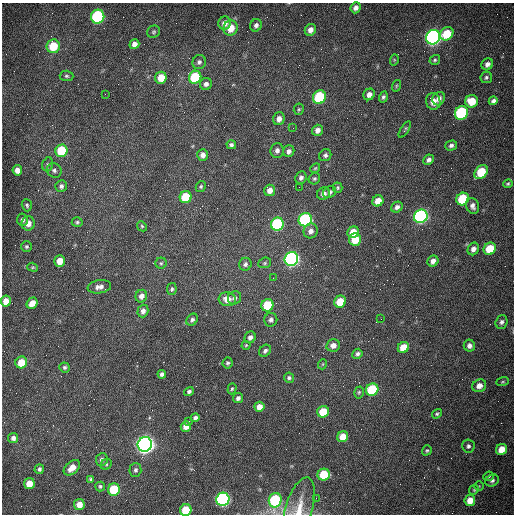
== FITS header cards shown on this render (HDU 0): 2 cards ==
NAXIS1  =                  512 /fastest changing axis
NAXIS2  =                  512 /next to fastest changing axis

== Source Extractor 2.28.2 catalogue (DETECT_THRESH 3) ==
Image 512 x 512 px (HDU 0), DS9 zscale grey, 1 PNG px = 1 image px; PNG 516 x 516 px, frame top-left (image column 1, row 512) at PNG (2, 3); each listed source drawn as its Kron ellipse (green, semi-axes under 4 px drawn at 4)
Background 1530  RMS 23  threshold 70.2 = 3 sigma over >= 5 px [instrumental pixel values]
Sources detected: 152; all 152 listed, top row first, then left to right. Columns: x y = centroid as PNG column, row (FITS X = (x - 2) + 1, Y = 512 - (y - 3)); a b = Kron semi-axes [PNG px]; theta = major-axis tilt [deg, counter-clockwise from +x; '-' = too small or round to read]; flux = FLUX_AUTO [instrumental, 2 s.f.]
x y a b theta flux
356 8 5 5 - 6.6e+03
98 17 7 6 - 2.2e+05
225 23 6 6 - 1.0e+04
256 25 6 5 - 5.3e+03
231 28 8 7 - 2.5e+04
310 30 6 5 - 8.7e+03
153 32 7 6 - 2.9e+03
447 34 7 6 - 4.8e+04
433 37 7 7 - 7.2e+05
134 44 5 4 - 8.1e+03
53 46 7 6 - 4.7e+04
394 60 6 3 73 1.9e+03
435 60 5 4 - 2.7e+03
199 62 7 6 - 4.3e+03
487 64 6 5 - 6.4e+03
66 76 7 5 -2 3.1e+03
195 77 6 6 - 9.7e+04
486 77 6 5 - 3.3e+03
161 78 6 5 - 2.6e+04
206 84 6 6 - 6.0e+03
396 86 6 3 72 2.0e+03
105 94 2 2 - 9.4e+02
369 94 6 5 - 7.7e+03
319 97 7 6 - 1.3e+05
383 97 5 4 - 3.4e+03
439 99 7 6 - 7.7e+03
433 101 8 7 - 1.4e+04
472 101 6 6 - 3.2e+04
493 101 5 4 - 4.9e+03
299 109 6 5 - 2.4e+03
461 113 7 6 - 2.0e+05
279 119 6 5 - 8.3e+03
293 128 2 2 - 7.0e+02
317 130 6 5 - 7.5e+03
405 130 9 4 58 2.9e+03
231 145 4 4 - 4.1e+03
451 145 6 5 - 4.5e+03
277 150 7 6 - 5.8e+03
61 151 6 6 - 7.1e+04
289 151 6 5 - 5.9e+03
203 155 6 5 - 7.1e+03
325 155 6 5 - 4.5e+03
429 160 5 4 - 4.8e+03
48 164 7 5 74 2.9e+03
315 168 5 4 - 2.0e+03
17 170 5 4 - 1.1e+04
54 170 8 6 -42 5.0e+03
481 172 8 6 47 6.0e+04
301 178 6 5 - 5.3e+03
314 179 6 5 - 2.7e+03
508 184 5 4 - 2.5e+03
61 186 6 5 - 4.6e+03
201 186 6 4 59 2.5e+03
299 187 2 2 - 8.6e+02
338 188 5 4 - 2.4e+03
270 190 6 5 - 1.1e+04
329 192 7 5 35 4.8e+03
323 194 6 6 - 7.4e+03
186 197 6 6 - 6.0e+04
463 199 6 6 - 8.7e+04
378 201 6 5 - 1.9e+04
27 205 6 5 - 2.8e+03
472 206 8 6 -72 7.0e+03
397 207 6 5 - 5.7e+03
421 216 7 6 - 4.4e+05
22 220 6 5 - 4.8e+03
305 220 7 6 - 2.6e+05
77 222 5 5 - 2.6e+03
28 223 7 6 - 1.1e+04
277 224 6 6 - 2.0e+05
142 226 5 4 - 2.1e+03
311 231 7 7 - 8.5e+03
353 232 6 5 - 2.7e+04
355 239 6 6 - 3.5e+04
26 247 5 5 - 2.7e+03
473 249 6 5 - 7.9e+03
490 249 6 5 - 4.8e+04
291 259 7 6 - 5.4e+05
60 261 5 5 - 2.1e+04
433 261 6 5 - 8.4e+03
161 263 5 5 - 2.7e+03
265 263 6 5 - 2.3e+03
245 264 6 6 - 4.5e+03
33 267 5 4 - 1.9e+03
273 278 2 2 - 7.3e+02
99 287 12 6 9 8.8e+03
172 289 6 5 - 2.6e+03
141 296 6 5 - 8.3e+03
235 298 7 6 - 5.0e+03
227 299 8 7 - 1.5e+04
6 301 5 5 - 1.5e+04
340 302 6 5 - 3.2e+04
32 303 6 5 - 1.5e+04
267 305 6 6 - 6.9e+04
143 311 6 5 - 6.8e+03
381 319 2 2 - 6.9e+02
192 320 6 5 - 4.5e+03
271 320 7 6 - 5.2e+03
501 322 7 6 - 4.6e+03
250 337 6 5 - 6.4e+03
246 345 4 4 - 1.7e+03
333 345 7 6 - 1.0e+04
469 346 6 5 - 5.9e+03
403 347 6 5 - 3.1e+04
265 351 6 5 - 4.7e+03
357 354 5 5 - 4.0e+03
21 362 6 5 - 3.0e+04
228 363 5 5 - 3.1e+03
323 364 5 3 - 1.5e+03
65 367 5 5 - 3.1e+03
162 374 4 4 - 4.7e+03
289 378 5 5 - 3.4e+03
503 382 6 4 19 2.1e+03
479 386 7 6 - 1.1e+04
232 389 6 4 72 2.4e+03
372 390 6 6 - 1.0e+05
189 392 5 4 - 4.0e+03
359 392 6 4 75 2.2e+03
238 398 5 5 - 4.4e+03
259 407 5 5 - 1.3e+04
323 412 6 5 - 4.3e+04
437 414 5 4 - 2.3e+03
195 418 4 4 - 4.5e+03
189 421 2 2 - 7.4e+02
186 426 5 5 - 1.2e+04
343 437 5 5 - 2.4e+04
13 438 5 5 - 6.3e+03
145 444 7 7 - 1.2e+06
468 446 6 6 - 4.3e+03
501 449 6 5 - 2.4e+04
427 450 5 4 - 2.3e+03
102 459 6 6 - 5.4e+03
106 464 6 5 - 2.6e+03
72 468 9 6 41 1.5e+04
39 469 5 4 - 3.7e+03
135 470 7 6 - 4.2e+03
324 475 6 6 - 6.0e+04
488 476 5 4 - 2.6e+03
91 479 4 4 - 2.3e+03
492 481 7 6 - 4.6e+03
29 484 5 5 - 2.1e+04
100 486 5 4 - 3.1e+03
479 486 5 4 - 1.5e+03
114 490 6 6 - 7.6e+04
474 490 5 4 - 2.1e+03
316 498 2 2 - 3.6e+03
223 499 6 6 - 4.1e+05
275 500 7 6 - 1.5e+05
470 500 5 5 - 2.0e+04
79 505 5 5 - 1.5e+04
299 508 32 13 73 3.1e+04
186 510 6 5 - 4.2e+04
At the frame edge (FLAGS 8, measured only in part): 2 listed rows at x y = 299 508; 186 510